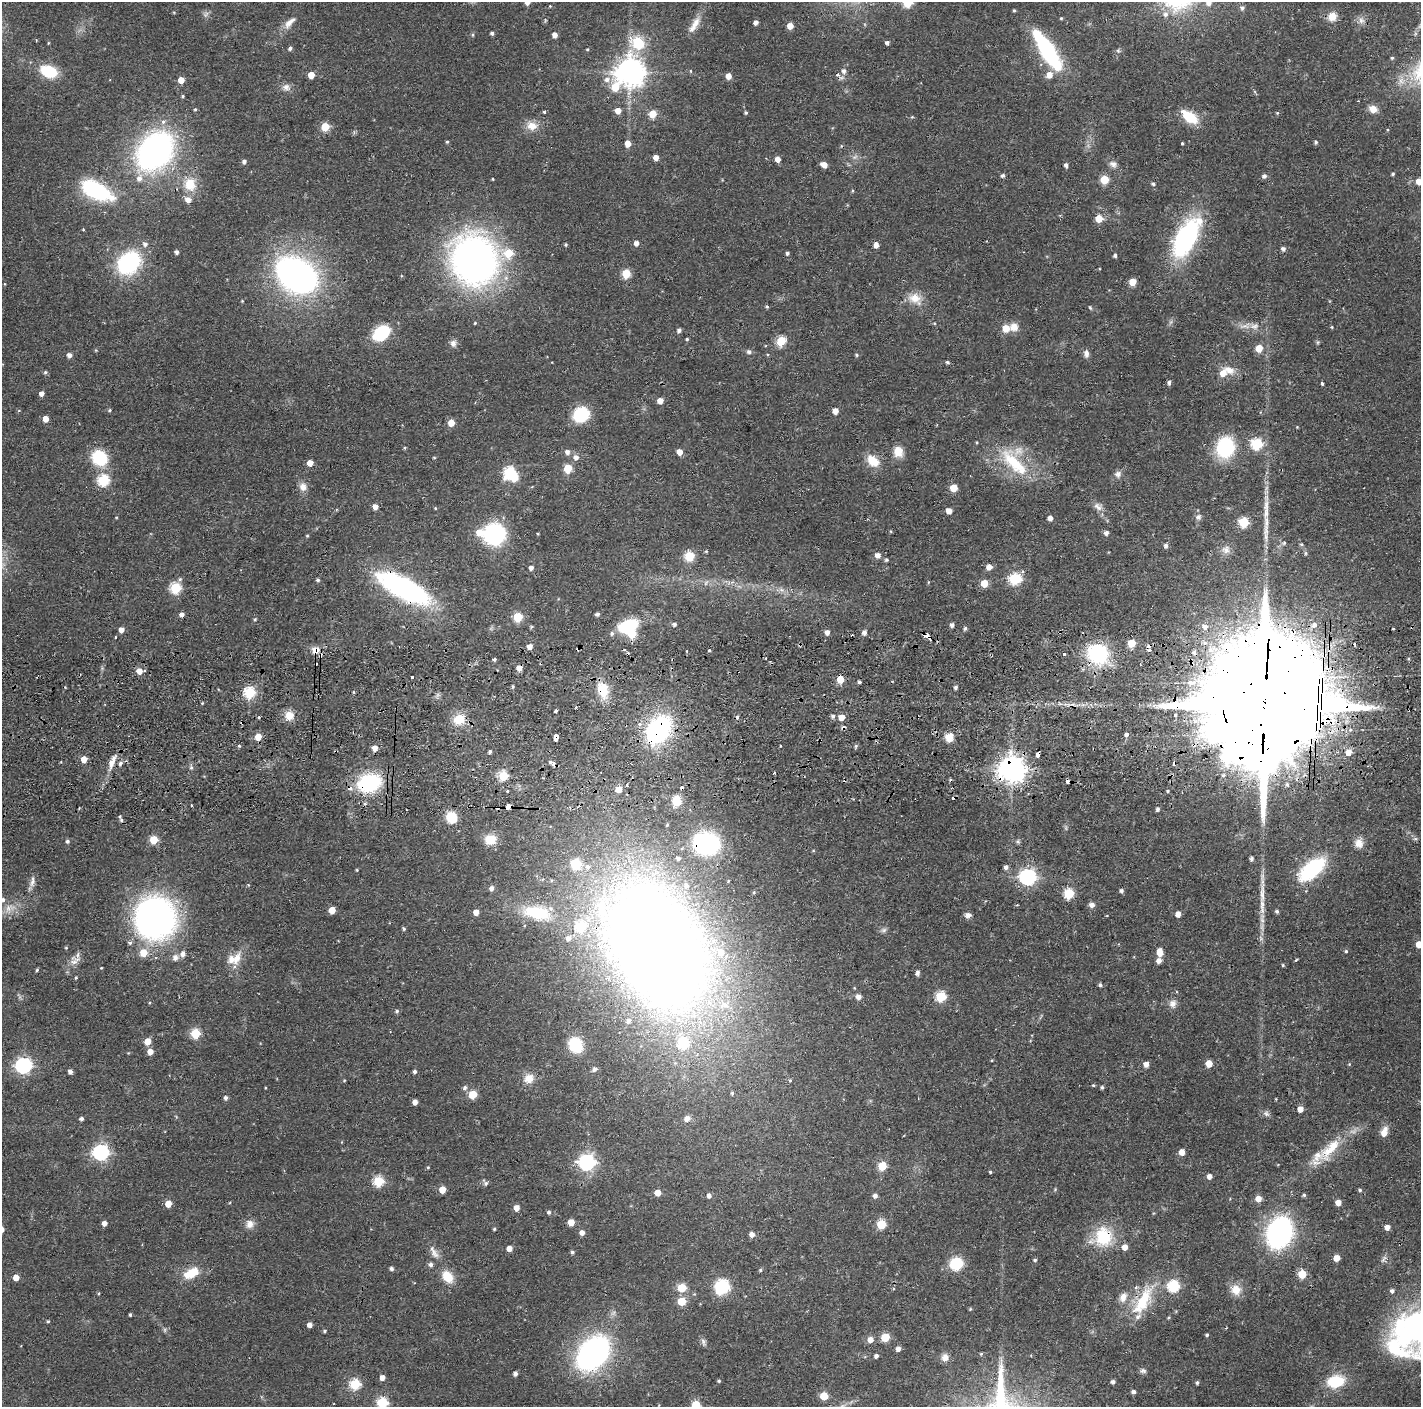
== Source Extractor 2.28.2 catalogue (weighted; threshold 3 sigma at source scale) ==
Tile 5 of 3 x 3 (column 2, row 2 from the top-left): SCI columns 1423-2841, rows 1495-2899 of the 4264 x 4394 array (HDU 1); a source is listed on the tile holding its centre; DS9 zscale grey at full resolution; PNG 1423 x 1409 px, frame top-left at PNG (2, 2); no overlay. Shown black and unused: <1% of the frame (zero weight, under 2 of 3 exposures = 3% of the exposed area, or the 3 px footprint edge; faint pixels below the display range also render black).
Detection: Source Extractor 2.28.2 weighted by HDU 2 'WHT'; one run over the whole footprint, this tile lists its part. Background 0.0456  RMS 0.0065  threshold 0.0294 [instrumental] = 3 sigma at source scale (4.5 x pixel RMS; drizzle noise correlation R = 1.50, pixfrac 1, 0.05/0.05 arcsec/px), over >= 5 px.
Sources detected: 454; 2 too faint to see at this stretch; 3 inside a brighter object's white glare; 21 cosmic-ray / hot-pixel residue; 2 long thin detections or spike segments (spike, bleed or trail) — not listed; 19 inside a brighter listed object's ellipse — not listed separately; the other 407 listed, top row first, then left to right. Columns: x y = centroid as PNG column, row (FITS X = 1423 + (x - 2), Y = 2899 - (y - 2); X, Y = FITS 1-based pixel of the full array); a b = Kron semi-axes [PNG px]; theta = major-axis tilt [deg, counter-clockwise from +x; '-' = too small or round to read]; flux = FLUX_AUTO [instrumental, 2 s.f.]
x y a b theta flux
527 2 4 4 - 4.3
908 2 5 5 - 34
1209 3 8 7 - 3.8
1242 8 6 6 - 1.8
1014 10 4 3 - 0.81
206 14 8 5 45 1.6
1165 14 8 7 - 3.1
1332 16 11 10 - 7
1061 18 4 3 - 0.72
1361 20 9 8 - 3.2
290 22 20 8 47 5.7
756 22 4 4 - 2.9
694 25 26 8 60 7.4
790 26 5 5 - 7
492 33 4 4 - 1.5
473 35 6 4 89 0.82
555 35 5 4 - 3.9
887 42 4 4 - 1.9
48 43 5 3 - 0.54
637 43 19 15 -28 22
290 48 5 4 - 1.6
587 49 5 3 - 0.61
1047 50 34 10 -58 110
1118 51 6 4 -1 1.1
1392 58 5 4 - 0.85
49 71 19 13 -21 22
691 71 5 3 - 0.62
844 71 6 5 - 2.5
630 72 9 9 - 920
311 75 5 5 - 9.9
1049 75 7 6 - 6.4
728 76 5 5 - 5.5
607 79 8 7 - 3.7
181 80 5 4 - 8.1
286 87 10 9 - 3.5
615 87 9 7 75 16
183 96 4 4 - 0.77
195 109 4 4 - 0.89
1373 109 10 8 -24 5.3
618 111 5 5 - 5.6
544 112 4 3 - 0.83
746 112 4 4 - 1
1277 113 5 4 - 0.69
653 114 5 5 - 17
1189 117 19 10 -36 18
163 122 6 5 - 2.3
532 126 15 11 -15 7.5
325 127 5 5 - 23
447 142 4 4 - 0.83
1316 142 5 4 - 1.2
1182 143 3 3 - 0.68
628 144 5 5 - 5.9
155 151 31 22 52 240
656 157 4 4 - 5.2
855 157 9 5 25 2.1
778 159 5 5 - 4.9
244 161 5 4 - 1.9
1113 164 11 8 -29 3.2
824 165 6 5 - 5.7
1066 165 5 4 - 2
1393 174 4 3 - 0.97
1003 175 4 4 - 1.5
1264 176 6 5 - 1.9
139 178 9 8 - 4.5
493 179 4 2 - 0.53
1104 179 5 5 - 22
1419 181 5 5 - 7.1
190 184 17 15 -84 14
1153 184 5 5 - 1.3
852 190 5 3 - 0.68
96 191 36 17 -26 55
1099 219 5 5 - 12
83 229 4 3 - 0.49
1186 238 30 15 62 130
636 243 5 4 - 3.4
145 244 7 7 - 2.4
566 245 5 4 - 0.82
876 245 5 4 - 5.1
1283 249 5 5 - 1.9
176 252 4 3 - 2.1
787 253 4 4 - 1.4
1115 255 4 4 - 1.4
474 260 42 38 -72 330
129 263 16 13 46 99
626 273 5 5 - 23
296 275 39 28 -33 230
1132 282 5 5 - 13
915 298 19 14 -31 9.4
242 301 3 3 - 0.55
767 306 5 4 - 0.89
1090 308 6 4 -63 0.82
475 323 4 3 - 0.65
1255 326 13 9 6 5
1014 327 11 11 - 5.5
1332 327 4 4 - 0.63
1006 328 5 5 - 13
679 330 5 4 - 2.1
381 334 16 11 48 39
687 339 3 3 - 0.82
781 341 5 5 - 32
1318 342 5 5 - 0.97
453 343 9 8 - 2.9
1259 348 5 5 - 13
749 352 7 6 - 1.8
1086 353 10 6 -84 2.9
69 355 5 5 - 3.1
856 355 5 4 - 0.89
947 362 4 3 - 1.2
1229 370 16 11 -33 7
45 372 5 4 - 1
1169 382 5 4 - 1.7
1322 383 3 3 - 2.9
42 393 5 4 - 3.2
660 401 5 4 - 6.8
110 410 5 4 - 0.92
835 411 5 4 - 6.1
581 414 14 12 31 35
46 419 5 4 - 7.6
451 423 5 5 - 9.4
1297 427 3 3 - 0.47
1257 444 6 6 - 60
1225 447 17 14 77 55
405 448 5 3 - 0.68
567 452 6 5 - 2.5
679 452 5 5 - 6.3
898 452 14 12 -86 7.5
576 457 6 6 - 3.3
99 458 15 13 -45 31
434 458 5 3 - 0.59
873 461 17 12 -42 11
310 463 4 4 - 7.9
1014 463 48 17 -46 35
568 468 5 5 - 20
510 473 8 7 - 69
1118 474 9 9 - 2.8
103 480 6 6 - 61
303 487 11 10 - 4.5
953 488 5 5 - 17
375 507 5 5 - 4.8
1098 507 14 8 -36 3.9
435 508 5 3 - 0.56
1266 509 51 7 89 13
949 511 5 4 - 6.3
1198 517 9 8 - 2.2
1050 518 4 4 - 3.5
1244 522 6 5 - 39
891 531 4 3 - 0.68
479 532 7 6 - 8.1
1106 533 5 5 - 2.6
494 534 15 14 - 93
307 536 4 4 - 0.67
1284 543 5 5 - 1
1301 544 6 3 -18 0.7
1166 545 5 4 - 2
1226 550 12 12 - 4.7
706 551 4 4 - 0.74
1306 553 6 4 -90 0.89
878 555 5 5 - 4.3
689 556 5 5 - 36
886 560 5 4 - 1.1
989 567 5 5 - 4.7
531 568 5 5 - 2.5
180 579 7 5 58 1.4
1015 579 6 6 - 54
318 580 4 4 - 1.3
984 583 5 5 - 15
176 588 6 6 - 51
404 588 60 21 -28 120
782 590 7 5 -43 2
182 614 4 4 - 2.8
597 614 4 4 - 1.5
518 617 5 5 - 33
255 619 4 4 - 0.79
674 624 4 4 - 1.7
952 625 4 4 - 2.1
1314 625 4 3 - 5.2
628 626 22 12 21 29
531 627 5 4 - 0.88
1205 627 6 6 - 3.7
965 628 5 4 - 1.4
121 630 5 4 - 4.4
827 632 5 5 - 3.6
864 632 5 4 - 3.1
927 636 6 3 -38 19
115 637 3 2 - 0.59
1131 643 5 5 - 19
1204 643 6 6 - 2.2
800 645 5 4 - 0.95
529 646 5 5 - 4
578 649 3 3 - 1.2
315 650 12 10 1 4.9
709 650 3 3 - 2.1
687 651 3 2 - 0.52
1064 654 3 2 - 3
1098 654 21 19 -38 56
494 659 4 4 - 1.3
519 668 4 4 - 5.9
139 671 5 5 - 7.1
412 677 3 3 - 1.8
840 679 5 5 - 13
859 682 3 3 - 1.3
956 687 5 4 - 1.5
603 690 22 13 -76 15
249 692 6 5 - 60
202 703 4 3 - 0.62
1264 705 49 27 86 54000
556 711 4 3 - 3.6
289 715 11 11 - 7.4
1175 715 4 3 - 1.5
833 716 5 5 - 1.6
259 717 3 3 - 2.4
841 717 5 5 - 6.8
459 719 14 12 30 12
639 724 6 5 - 1.9
658 729 24 17 53 100
1126 735 3 3 - 17
258 737 5 5 - 8.6
949 737 10 9 - 6.5
556 739 6 4 86 24
239 746 4 4 - 0.83
780 746 3 2 - 0.66
856 746 5 4 - 1
375 748 5 4 - 5.7
490 752 4 3 - 1.2
1349 752 6 6 - 6.7
1038 755 5 4 - 6.3
84 759 5 4 - 8.3
111 763 17 6 75 6
120 763 7 5 54 1.9
552 763 9 4 -32 3.5
191 767 5 5 - 1.2
1011 769 8 8 - 880
774 773 5 2 - 0.6
503 776 6 6 - 24
369 783 16 11 17 81
627 785 3 2 - 1.2
618 789 5 5 - 8.7
507 791 3 3 - 1.6
1167 791 3 3 - 1.9
676 801 11 9 83 9.6
508 807 6 4 34 8.8
1157 809 5 4 - 1.5
451 817 9 9 - 18
121 820 5 4 - 1.2
490 839 12 10 14 11
1415 839 6 4 0 1
154 840 5 5 - 19
67 841 5 4 - 1.6
1018 842 6 5 - 1.1
1359 843 12 11 - 5.3
706 844 16 13 -5 120
1251 859 4 3 - 1.6
576 864 13 12 - 15
1006 867 5 5 - 2.7
1312 869 24 12 39 67
357 870 5 3 - 0.56
1028 877 7 7 - 210
32 882 17 6 80 3.6
492 888 5 4 - 3
1121 891 4 4 - 1.6
1069 893 6 5 - 39
1262 894 33 6 89 9.6
3 900 6 5 - 1.7
1017 905 3 3 - 0.77
1092 905 6 5 - 3.6
8 908 12 7 83 4.4
332 910 5 5 - 11
1277 911 4 4 - 1.3
476 912 4 4 - 4.7
537 913 30 14 -11 28
1178 914 5 5 - 3.6
968 915 8 7 - 2.4
155 918 28 27 - 310
404 929 5 4 - 0.97
884 930 9 5 27 1.7
568 938 5 5 - 2.9
130 943 6 6 - 1.6
1419 944 5 5 - 7.8
658 946 115 75 -61 1400
66 948 5 3 - 0.49
1346 951 4 4 - 0.92
1160 952 8 5 -83 7.7
143 953 6 5 - 14
183 954 7 6 - 3.4
175 958 9 8 - 3.1
237 958 20 9 65 8.5
1159 960 5 5 - 3.7
1296 960 5 3 - 0.62
1283 965 4 3 - 0.79
37 970 4 4 - 0.94
917 973 6 4 79 2
76 978 4 3 - 0.9
1100 985 4 4 - 1.4
858 997 5 5 - 4.1
941 997 6 5 - 48
1173 1004 11 9 80 3.7
397 1011 5 4 - 1.2
195 1034 5 5 - 36
147 1041 5 4 - 10
576 1045 9 8 - 52
150 1052 5 5 - 5.3
992 1060 4 3 - 0.55
1146 1064 5 5 - 4.5
1209 1064 5 5 - 10
1349 1064 4 4 - 0.58
24 1066 7 6 - 180
594 1069 8 6 32 1.8
70 1071 4 4 - 2.7
415 1071 4 4 - 1.7
529 1079 12 11 - 7.1
344 1080 4 3 - 0.58
790 1080 4 4 - 0.7
1093 1085 4 4 - 0.71
1102 1087 4 4 - 1.2
465 1088 6 5 - 1.8
732 1093 5 5 - 1.1
473 1094 5 5 - 21
226 1098 5 4 - 1.9
415 1102 4 4 - 4
1300 1109 5 4 - 6.4
1266 1114 9 7 -33 2.1
81 1119 4 4 - 1.9
687 1119 7 6 - 3.8
1384 1132 10 6 75 6.8
1331 1148 43 14 47 23
101 1152 7 6 - 180
1182 1152 5 4 - 6.7
587 1162 7 7 - 210
882 1166 5 5 - 25
428 1167 4 3 - 0.74
990 1172 3 3 - 0.88
1209 1176 5 4 - 3.4
378 1181 5 5 - 40
486 1183 6 6 - 1.5
1055 1189 5 4 - 0.65
442 1190 5 4 - 11
1360 1190 5 4 - 0.98
658 1193 5 5 - 8.1
1304 1195 4 4 - 1.1
709 1196 5 5 - 2.3
875 1196 5 5 - 2.6
1258 1199 6 5 - 5.9
1338 1203 5 5 - 5.2
168 1204 5 4 - 10
516 1208 5 5 - 5.6
549 1212 5 5 - 1.3
571 1222 5 4 - 11
104 1223 5 4 - 3.7
250 1224 11 11 - 4.6
881 1224 5 5 - 29
1387 1227 5 5 - 4.4
494 1229 3 3 - 0.82
582 1233 5 5 - 3.3
1279 1233 20 15 69 190
752 1234 5 5 - 4.1
1103 1237 26 23 85 28
1125 1247 5 5 - 5.3
509 1248 5 4 - 5.1
572 1252 5 4 - 1.1
434 1253 17 8 -57 4.8
1337 1258 5 5 - 9.5
1384 1259 11 6 67 2.2
1035 1260 5 4 - 1
956 1264 10 10 - 27
431 1265 6 5 - 2.1
391 1269 4 4 - 1.6
760 1270 5 4 - 0.99
191 1273 21 11 28 14
1302 1274 5 5 - 20
16 1277 5 4 - 7
448 1277 14 11 -52 12
1174 1286 6 6 - 64
722 1287 9 8 - 54
682 1288 5 5 - 23
1236 1290 14 13 - 7.9
99 1293 4 3 - 0.6
694 1294 4 4 - 0.64
1123 1297 14 10 64 5.4
682 1301 5 5 - 22
1143 1301 44 15 61 30
970 1309 5 4 - 0.66
130 1315 4 3 - 0.98
48 1321 4 4 - 0.84
309 1325 4 4 - 3.5
1417 1325 66 44 -51 150
324 1331 4 3 - 0.99
1207 1335 3 3 - 0.9
885 1337 5 5 - 23
870 1340 6 5 - 5.4
703 1342 11 6 -71 1.9
898 1349 4 4 - 3.6
593 1353 24 17 48 240
981 1354 4 4 - 0.76
876 1356 4 4 - 2
945 1357 10 9 - 4.1
1143 1371 9 6 -18 1.7
515 1374 4 4 - 2.2
382 1377 5 4 - 4.5
719 1381 5 4 - 0.81
1336 1381 18 12 12 23
1113 1382 4 4 - 1.9
1197 1383 4 3 - 1.1
355 1384 6 5 - 47
1133 1392 4 4 - 1.9
824 1396 5 5 - 17
382 1403 6 5 - 51
696 1405 5 5 - 26
Overlapping masked pixels (flux is a lower limit): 21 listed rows (the first 20) at x y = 404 588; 927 636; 800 645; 578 649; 315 650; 1098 654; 519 668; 603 690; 1264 705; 658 729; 556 739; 1038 755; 552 763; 1011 769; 369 783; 508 807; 706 844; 658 946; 1103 1237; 1123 1297
Isophote crosses this tile's border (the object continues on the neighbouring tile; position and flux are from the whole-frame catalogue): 8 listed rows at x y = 527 2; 908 2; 1209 3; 1419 181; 1419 944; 1417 1325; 382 1403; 696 1405